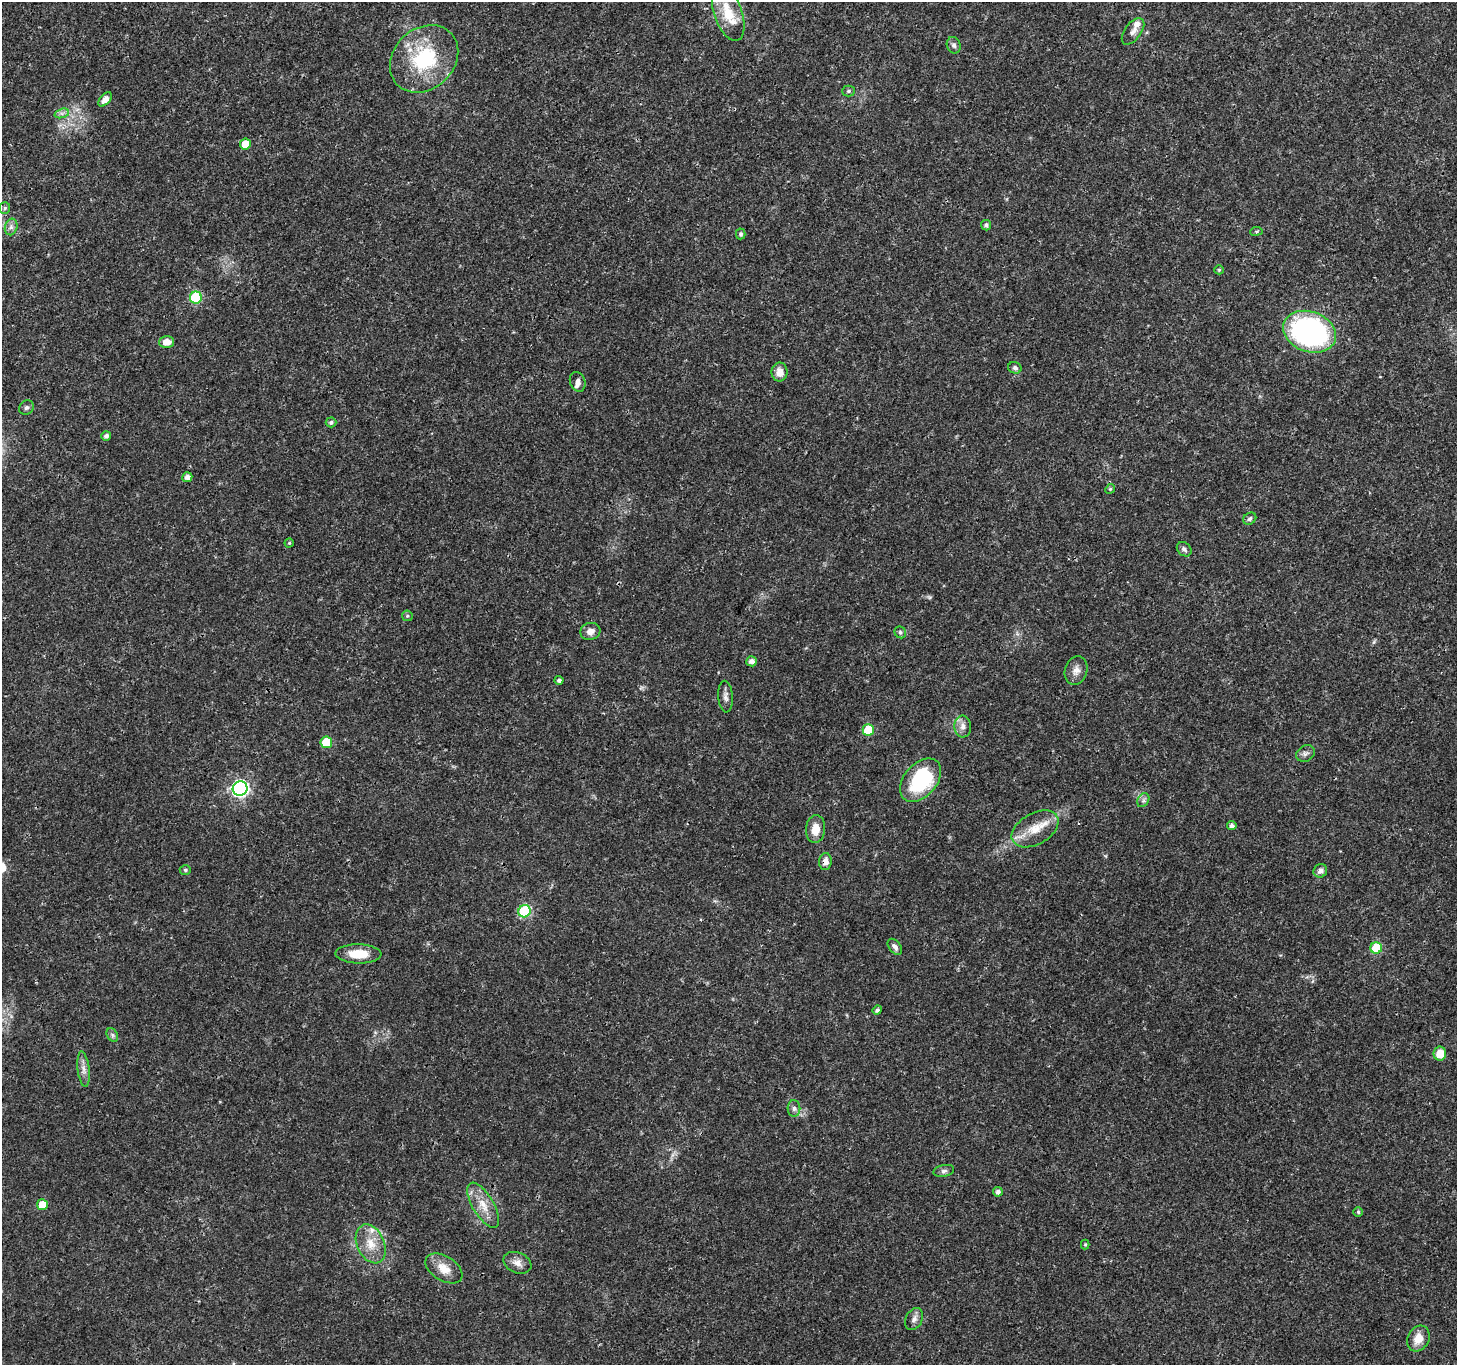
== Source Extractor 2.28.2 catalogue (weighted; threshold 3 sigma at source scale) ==
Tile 10 of 4 x 4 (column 2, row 3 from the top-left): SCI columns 1461-2915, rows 1562-2924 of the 5835 x 5916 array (HDU 1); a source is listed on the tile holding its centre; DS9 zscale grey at full resolution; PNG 1459 x 1367 px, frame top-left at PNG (2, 2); each listed source drawn as its Kron ellipse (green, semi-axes under 4 px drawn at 4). Shown black and unused: <1% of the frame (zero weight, under 3 of 4 exposures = <1% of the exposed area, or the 3 px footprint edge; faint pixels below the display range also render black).
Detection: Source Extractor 2.28.2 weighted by HDU 2 'WHT'; one run over the whole footprint, this tile lists its part. Background 0.0187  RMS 0.0017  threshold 0.00782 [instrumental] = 3 sigma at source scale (4.5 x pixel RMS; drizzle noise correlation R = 1.50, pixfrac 1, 0.0396/0.0396 arcsec/px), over >= 5 px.
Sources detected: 71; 3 inside a brighter listed object's ellipse — not listed separately; the other 68 listed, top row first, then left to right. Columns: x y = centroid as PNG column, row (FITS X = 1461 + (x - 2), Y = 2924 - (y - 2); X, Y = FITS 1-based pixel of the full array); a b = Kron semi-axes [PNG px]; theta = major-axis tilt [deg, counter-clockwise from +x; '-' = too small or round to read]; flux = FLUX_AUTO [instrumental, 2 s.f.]
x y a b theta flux
728 13 29 14 -71 4.6
1133 31 15 8 53 1
954 45 8 6 -71 0.59
424 59 37 30 43 14
848 91 6 5 - 0.3
105 99 8 5 50 1.4
62 113 7 4 18 0.53
245 144 5 5 - 2.9
5 208 6 5 - 0.32
986 225 5 5 - 0.48
11 227 8 6 77 0.62
1256 231 6 3 8 0.22
741 234 5 5 - 0.44
1219 270 5 4 - 0.22
196 298 6 6 - 13
1309 332 27 20 -19 39
167 342 7 6 - 1.6
1015 368 7 6 - 0.45
780 372 9 8 - 1.6
578 382 10 7 -70 0.88
26 408 8 6 40 0.44
331 422 5 5 - 0.47
106 436 5 4 - 0.65
187 477 5 5 - 0.85
1110 489 5 4 - 0.23
1250 519 7 5 36 0.39
289 543 4 4 - 0.23
1184 549 8 6 -44 0.54
407 616 5 5 - 0.28
590 631 10 8 15 1.1
900 632 6 5 - 0.37
752 661 5 5 - 0.97
1076 670 14 11 73 1.4
559 680 4 4 - 0.44
726 697 16 7 -86 0.85
963 727 11 8 -86 1.1
868 730 6 6 - 6
326 742 6 6 - 5.6
1305 753 10 7 32 0.65
921 780 25 16 48 14
240 788 7 7 - 48
1143 800 7 5 60 0.49
1232 826 5 4 - 0.64
815 829 14 9 84 2.2
1035 829 25 15 30 3.9
825 862 8 6 84 1.1
185 870 5 4 - 0.27
1320 871 7 6 - 0.72
524 911 6 6 - 16
895 947 9 5 -52 0.66
1376 948 6 5 - 6.5
358 954 23 9 -2 4
877 1010 5 4 - 0.47
112 1035 7 5 -60 0.4
1440 1053 7 6 - 2.6
84 1069 18 6 -83 1.1
794 1108 8 6 -89 0.58
944 1171 10 6 12 0.52
998 1192 5 4 - 0.74
42 1205 5 5 - 2.8
483 1205 25 10 -59 2.9
1358 1212 5 4 - 0.32
371 1244 20 13 -65 3.2
1085 1244 5 4 - 0.2
517 1263 14 10 -23 1.3
444 1268 20 12 -32 2.5
914 1319 11 8 64 0.92
1418 1339 13 10 61 2.3
Overlapping masked pixels (flux is a lower limit): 3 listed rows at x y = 326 742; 1035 829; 825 862